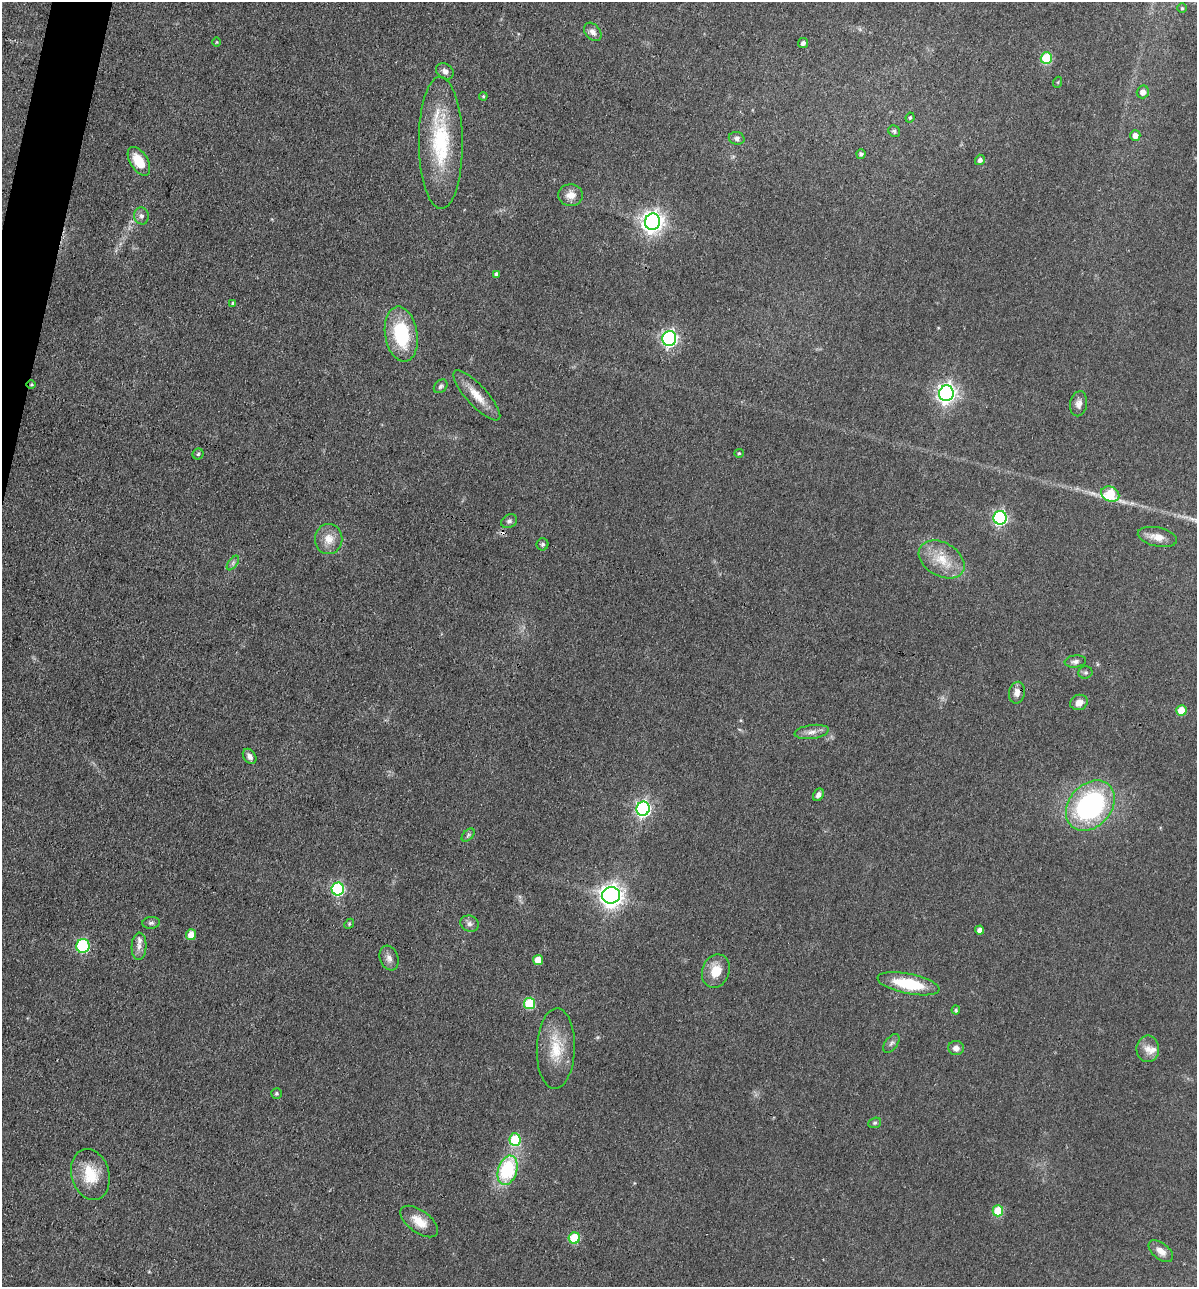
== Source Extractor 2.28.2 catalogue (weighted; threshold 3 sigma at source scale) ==
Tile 11 of 4 x 4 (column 3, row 3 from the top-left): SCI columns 2519-3713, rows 1285-2569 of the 5159 x 5138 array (HDU 1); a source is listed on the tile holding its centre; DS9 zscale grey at full resolution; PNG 1199 x 1289 px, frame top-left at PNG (2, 2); each listed source drawn as its Kron ellipse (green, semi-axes under 4 px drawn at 4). Shown black and unused: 1% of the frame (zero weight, under 3 of 4 exposures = <1% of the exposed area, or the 3 px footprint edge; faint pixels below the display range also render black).
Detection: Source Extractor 2.28.2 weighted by HDU 2 'WHT'; one run over the whole footprint, this tile lists its part. Background 0.0814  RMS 0.0065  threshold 0.0291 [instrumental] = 3 sigma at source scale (4.5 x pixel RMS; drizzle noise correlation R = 1.50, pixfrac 1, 0.05/0.05 arcsec/px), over >= 5 px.
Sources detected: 81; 1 cosmic-ray / hot-pixel residue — neither listed nor drawn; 2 inside a brighter listed object's ellipse — not listed separately; the other 78 listed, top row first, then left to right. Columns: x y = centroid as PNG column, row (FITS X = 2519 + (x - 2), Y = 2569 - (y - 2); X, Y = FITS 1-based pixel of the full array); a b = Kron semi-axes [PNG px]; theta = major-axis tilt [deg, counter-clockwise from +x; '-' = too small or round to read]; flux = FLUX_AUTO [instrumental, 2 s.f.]
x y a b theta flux
1182 8 5 5 - 0.87
593 32 10 7 -48 3.2
216 42 5 3 - 0.56
803 43 5 5 - 2.2
1046 58 6 5 - 36
445 71 9 7 -36 2.7
1058 82 5 3 - 0.54
1143 92 6 6 - 4.1
483 96 4 4 - 0.67
910 118 5 3 - 0.76
894 131 6 5 - 1.5
1135 135 5 5 - 4.5
737 138 8 6 -13 2
441 143 66 22 -89 56
861 154 5 4 - 1.5
980 160 5 5 - 2.4
139 161 16 9 -58 13
571 195 12 11 - 5.9
141 216 8 7 - 2.4
652 222 8 7 - 440
496 274 4 4 - 2.1
233 303 4 4 - 1
401 334 28 16 -80 40
669 339 8 7 - 170
31 385 5 3 - 0.7
441 386 8 5 45 1.6
946 393 8 7 - 300
477 395 33 10 -47 12
1079 404 12 8 79 3.6
739 453 5 4 - 0.77
198 454 5 5 - 1.1
1110 494 9 7 -26 35
1000 518 7 6 - 120
509 521 8 6 28 1.8
1157 537 20 9 -12 6.8
329 539 15 13 90 8.8
543 544 6 6 - 1.5
942 559 24 16 -30 17
233 563 8 4 54 1.6
1075 661 11 6 7 2.2
1085 672 7 6 - 1.3
1017 693 11 8 77 4.2
1079 702 9 7 24 4.6
1181 711 5 5 - 14
812 732 17 7 7 4.3
250 756 8 6 -55 3
818 795 7 5 59 2.5
1090 806 28 21 48 110
643 809 7 6 - 180
468 835 8 4 46 1.4
338 889 6 6 - 81
611 895 9 8 - 490
151 923 9 6 6 1.8
349 924 6 4 48 0.96
470 924 9 8 - 2.6
980 930 4 4 - 3.6
191 935 5 5 - 8.7
83 946 7 6 - 61
139 946 14 7 88 3.9
389 958 12 9 -70 3.7
538 960 5 5 - 11
716 971 17 13 69 12
908 984 31 10 -11 28
529 1003 6 5 - 35
956 1010 4 4 - 0.93
891 1043 11 6 53 2.1
956 1048 7 7 - 3.4
556 1049 40 19 88 22
1148 1049 13 11 89 6
277 1093 5 5 - 1.1
875 1123 6 5 - 1.2
515 1140 6 6 - 37
507 1170 15 9 73 47
90 1174 26 19 -74 20
998 1211 5 5 - 26
419 1222 22 11 -36 10
574 1238 6 5 - 32
1161 1251 14 8 -38 5
Overlapping masked pixels (flux is a lower limit): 2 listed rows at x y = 31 385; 1017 693